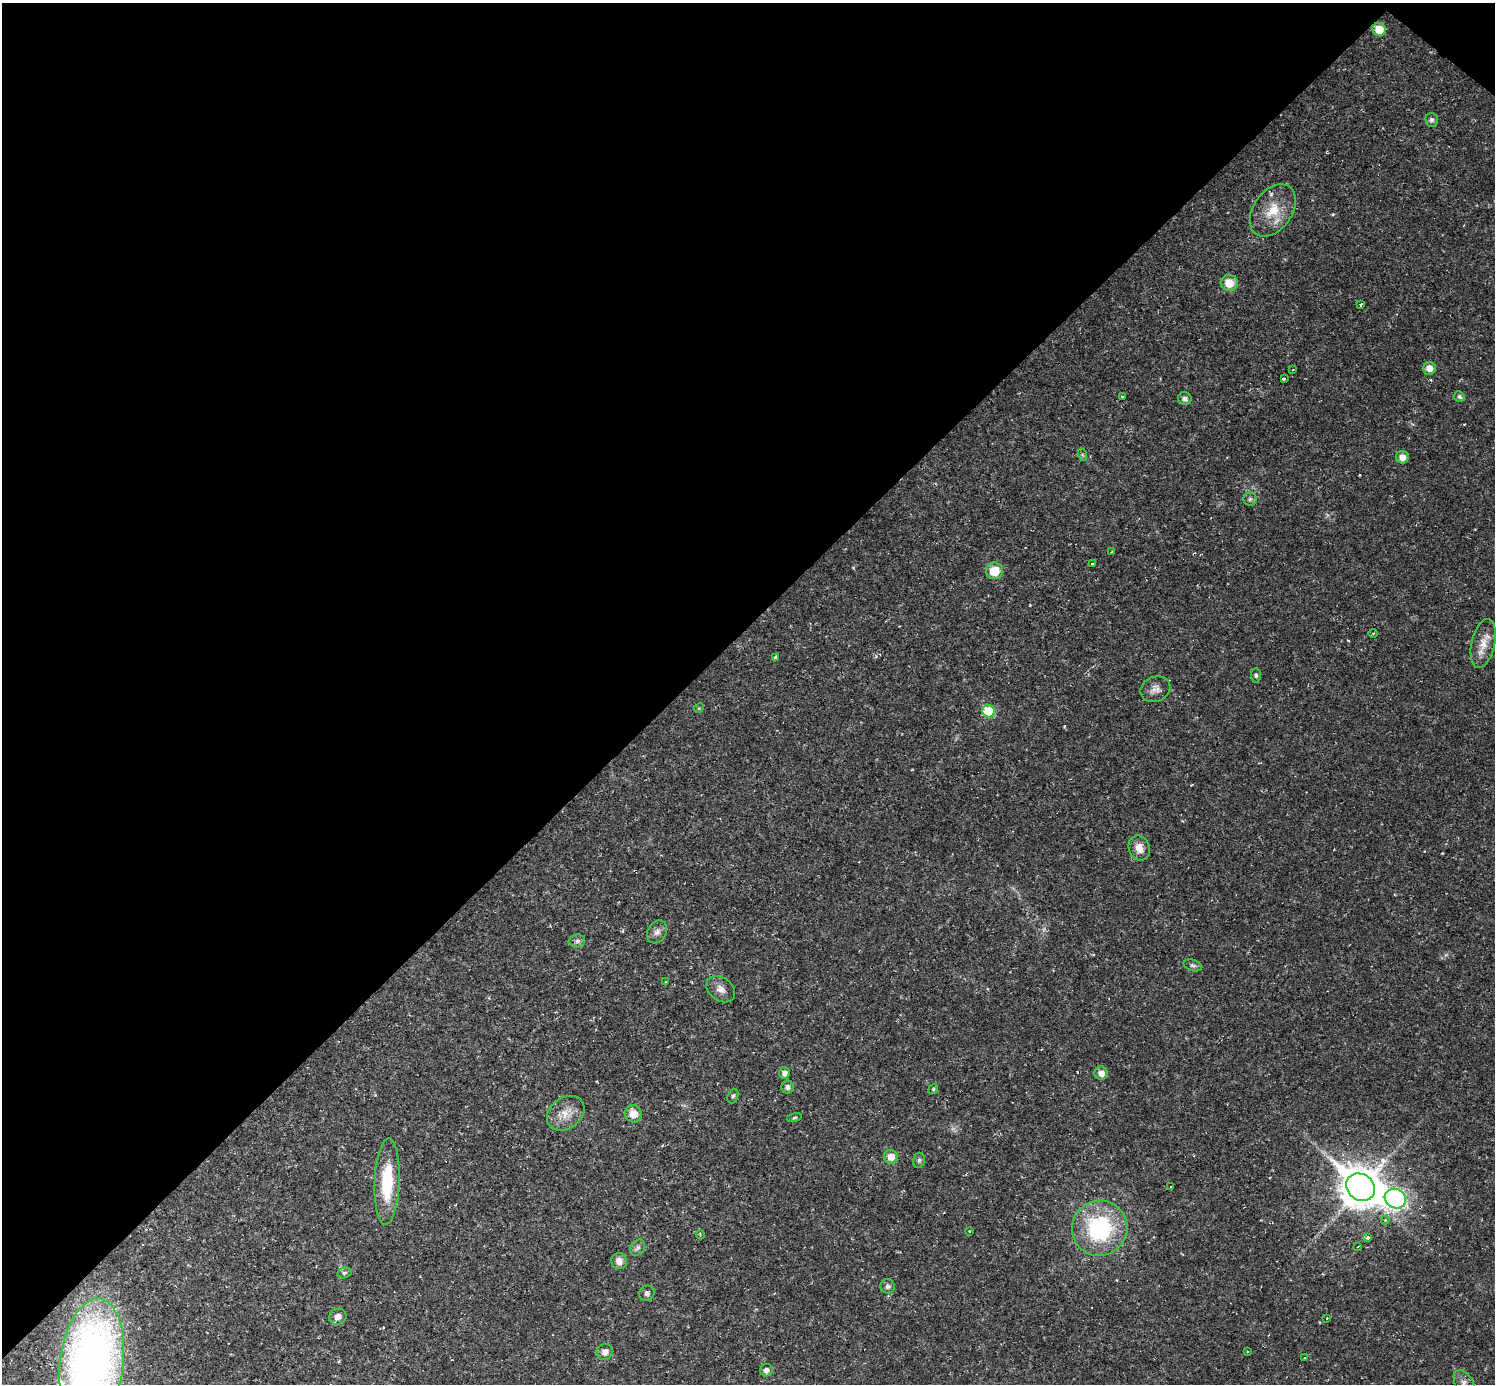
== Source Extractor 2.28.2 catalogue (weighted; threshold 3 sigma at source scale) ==
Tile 2 of 4 x 4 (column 2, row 1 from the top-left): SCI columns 1494-2986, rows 4297-5678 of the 5971 x 5973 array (HDU 1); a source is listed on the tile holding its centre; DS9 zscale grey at full resolution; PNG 1497 x 1386 px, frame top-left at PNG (2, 3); each listed source drawn as its Kron ellipse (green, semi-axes under 4 px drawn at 4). Shown black and unused: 46% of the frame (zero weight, under 2 of 3 exposures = <1% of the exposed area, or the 3 px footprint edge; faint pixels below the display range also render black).
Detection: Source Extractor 2.28.2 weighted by HDU 2 'WHT'; one run over the whole footprint, this tile lists its part. Background 0.0316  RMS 0.0069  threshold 0.031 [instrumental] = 3 sigma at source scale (4.5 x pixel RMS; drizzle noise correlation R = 1.50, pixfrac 1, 0.05/0.05 arcsec/px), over >= 5 px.
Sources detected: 68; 2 too faint to see at this stretch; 1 cosmic-ray / hot-pixel residue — neither listed nor drawn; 2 inside a brighter listed object's ellipse — not listed separately; the other 63 listed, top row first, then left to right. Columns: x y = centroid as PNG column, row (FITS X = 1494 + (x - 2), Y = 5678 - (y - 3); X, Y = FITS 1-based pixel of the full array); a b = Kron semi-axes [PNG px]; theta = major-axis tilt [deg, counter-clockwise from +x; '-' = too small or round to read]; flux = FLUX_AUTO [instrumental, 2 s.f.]
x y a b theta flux
1379 29 6 6 - 14
1432 120 7 6 - 1.8
1273 210 29 19 54 20
1229 283 8 8 - 11
1361 304 3 3 - 4.2
1429 368 6 6 - 6
1293 370 3 3 - 0.51
1284 378 3 3 - 8
1122 397 4 3 - 0.65
1459 397 6 5 - 1.5
1185 399 7 6 - 2.8
1083 455 6 4 -70 0.91
1402 457 6 6 - 4.9
1250 499 6 6 - 1.8
1112 552 4 3 - 0.62
1092 564 3 3 - 4.5
994 571 8 8 - 14
1373 633 5 3 - 0.78
1483 643 25 11 77 10
775 657 3 3 - 3.2
1256 675 7 5 -88 1.5
1155 689 15 12 22 5.1
699 708 5 4 - 0.67
989 711 6 6 - 33
1139 848 13 10 -68 7.2
657 932 12 9 60 3.8
577 941 8 6 2 2.1
1193 965 9 5 -17 1.8
665 982 3 3 - 1.9
721 989 16 11 -36 5.2
784 1073 5 5 - 3.6
1101 1073 7 6 - 4.9
787 1087 6 6 - 2.4
933 1089 5 4 - 0.91
733 1096 7 5 70 1.4
566 1113 20 15 37 11
633 1114 9 8 - 8.7
794 1118 8 4 14 1
891 1157 7 7 - 6.6
919 1160 8 6 74 1.6
387 1182 43 12 88 36
1171 1187 3 3 - 1
1360 1187 15 13 -38 1900
1395 1199 11 9 -28 230
1385 1220 4 4 - 1.1
1100 1228 28 27 - 73
969 1231 4 3 - 0.49
700 1235 4 3 - 0.62
1367 1237 3 3 - 3
1358 1246 4 3 - 0.53
638 1248 9 7 54 2.2
619 1261 8 7 - 5
344 1273 7 5 15 1.6
888 1286 7 7 - 2.2
647 1293 8 7 - 2.7
338 1317 9 7 29 4.4
1327 1318 3 3 - 1.3
605 1352 8 7 - 4.4
1247 1352 3 2 - 0.96
1304 1358 3 2 - 0.78
92 1362 64 31 83 370
766 1370 6 6 - 3.3
1464 1383 14 8 -59 4.5
Isophote crosses this tile's border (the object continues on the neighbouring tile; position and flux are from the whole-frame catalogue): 2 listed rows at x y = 92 1362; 1464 1383